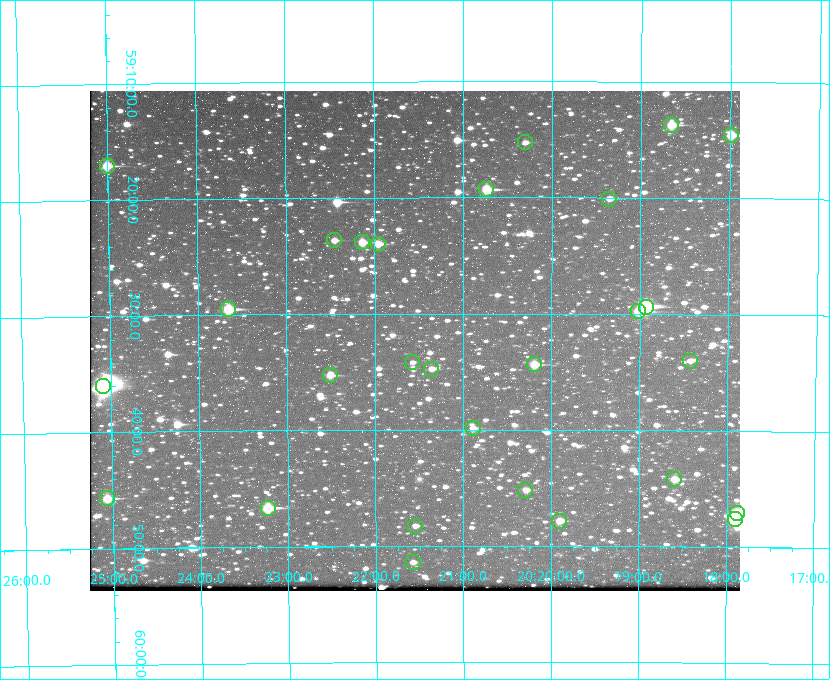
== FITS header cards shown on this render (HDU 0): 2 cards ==
NAXIS1  =                  650 / Width of table row in bytes
NAXIS2  =                  500 / Number of rows in table

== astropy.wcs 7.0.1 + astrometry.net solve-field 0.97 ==
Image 650 x 500 px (HDU 0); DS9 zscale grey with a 90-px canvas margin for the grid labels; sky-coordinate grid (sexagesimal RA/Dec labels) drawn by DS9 from the SOLVED WCS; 28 Tycho-2 reference stars matched to detected sources circled (green)
Header WCS: none
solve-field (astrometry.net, Tycho-2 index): SOLVED blind (the file carries no WCS)
Solved WCS: RA---TAN-SIP/DEC--TAN-SIP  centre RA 20:21:33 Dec +59:32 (305.39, +59.54 deg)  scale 5.17 arcsec/px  FOV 56.0' x 43.1'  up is -180 deg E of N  parity flipped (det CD > 0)
(file carries no celestial WCS; the grid is the blind solution)
Tycho-2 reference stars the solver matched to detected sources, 28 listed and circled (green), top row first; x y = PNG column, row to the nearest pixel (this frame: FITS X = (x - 90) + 1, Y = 500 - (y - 91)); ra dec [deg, ICRS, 3 dp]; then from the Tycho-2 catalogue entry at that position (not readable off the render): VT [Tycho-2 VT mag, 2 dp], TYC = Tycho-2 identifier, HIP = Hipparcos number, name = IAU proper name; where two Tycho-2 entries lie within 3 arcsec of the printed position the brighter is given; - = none
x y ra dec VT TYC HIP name
671 125 304.666 +59.228 9.63 3949-1325-1 - -
731 135 304.498 +59.243 9.91 3949-663-1 - -
525 142 305.075 +59.254 11.10 3949-857-1 - -
107 166 306.252 +59.284 9.41 3949-1643-1 - -
486 189 305.185 +59.322 8.95 3949-1869-1 - -
609 199 304.838 +59.335 10.93 3949-1877-1 - -
334 240 305.613 +59.394 10.81 3949-1261-1 - -
362 242 305.535 +59.397 10.37 3949-1383-1 - -
378 244 305.490 +59.400 10.79 3949-1179-1 - -
646 307 304.733 +59.490 8.93 3949-1451-1 - -
228 309 305.915 +59.492 9.25 3949-1149-1 - -
638 311 304.755 +59.496 9.37 3949-615-1 - -
690 361 304.607 +59.567 11.00 3949-1861-1 - -
412 362 305.394 +59.570 11.70 3949-405-1 - -
534 364 305.049 +59.573 10.18 3949-1099-1 - -
431 369 305.340 +59.579 10.98 3949-39-1 - -
330 375 305.628 +59.588 10.19 3949-1517-1 - -
103 386 306.271 +59.600 6.45 3949-2016-1 100714 -
473 428 305.223 +59.664 11.52 3949-1631-1 - -
674 479 304.649 +59.737 10.61 3949-735-1 - -
525 490 305.073 +59.753 11.06 3949-89-1 - -
107 498 306.265 +59.761 9.71 3949-555-1 - -
268 508 305.808 +59.778 8.73 3949-715-1 100545 -
737 513 304.470 +59.785 9.54 3949-1615-1 - -
735 519 304.474 +59.793 10.98 3949-1187-1 100048 -
559 521 304.976 +59.797 11.33 3949-1031-1 - -
415 526 305.387 +59.804 11.49 3949-285-1 - -
413 562 305.395 +59.857 11.71 3949-313-1 - -